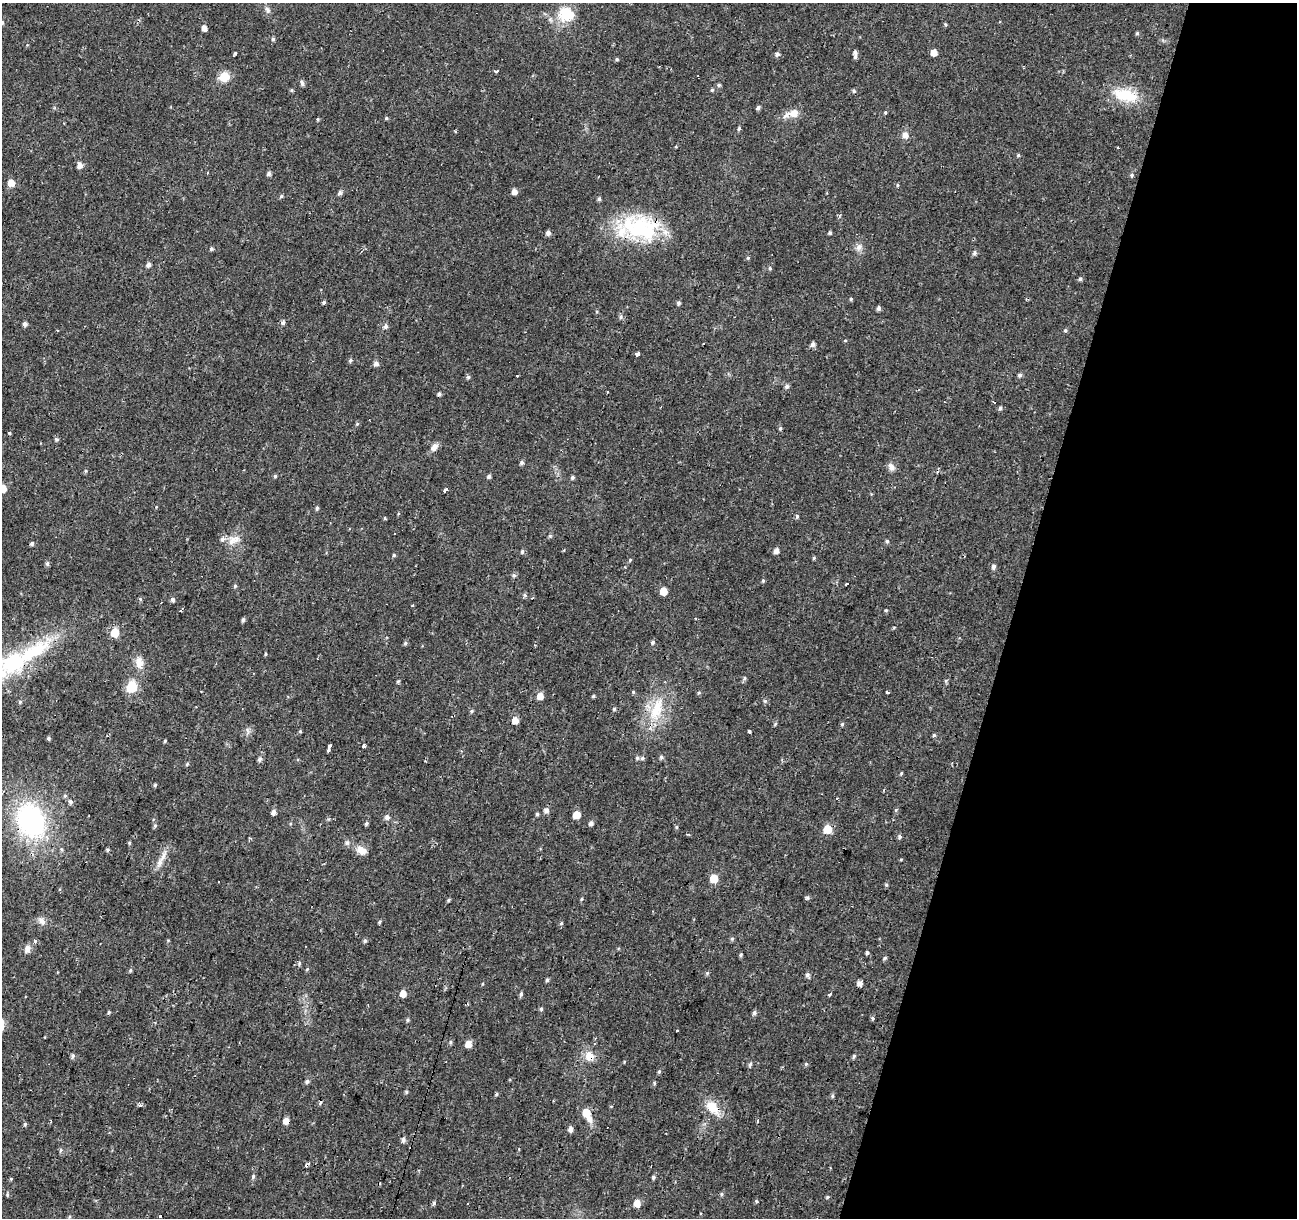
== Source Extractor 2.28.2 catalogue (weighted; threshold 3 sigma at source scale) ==
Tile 8 of 4 x 4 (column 4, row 2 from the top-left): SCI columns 3887-5181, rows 2652-3867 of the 5186 x 5364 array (HDU 1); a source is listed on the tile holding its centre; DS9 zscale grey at full resolution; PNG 1299 x 1220 px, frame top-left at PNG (2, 3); no overlay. Shown black and unused: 22% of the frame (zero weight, under 2 of 3 exposures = <1% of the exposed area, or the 3 px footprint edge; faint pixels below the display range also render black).
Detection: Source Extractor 2.28.2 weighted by HDU 2 'WHT'; one run over the whole footprint, this tile lists its part. Background 0.024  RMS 0.0033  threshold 0.015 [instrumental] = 3 sigma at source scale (4.5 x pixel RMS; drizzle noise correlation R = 1.50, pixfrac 1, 0.0396/0.0396 arcsec/px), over >= 5 px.
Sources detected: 244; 12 cosmic-ray / hot-pixel residue — not listed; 4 inside a brighter listed object's ellipse — not listed separately; the other 228 listed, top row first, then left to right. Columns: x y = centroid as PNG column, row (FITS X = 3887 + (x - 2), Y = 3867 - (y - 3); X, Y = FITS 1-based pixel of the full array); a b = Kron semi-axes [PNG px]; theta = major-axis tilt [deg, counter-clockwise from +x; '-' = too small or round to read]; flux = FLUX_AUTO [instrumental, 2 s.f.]
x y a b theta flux
267 10 10 6 -61 1.1
566 14 13 12 - 12
2 23 5 4 - 0.62
945 24 5 4 - 0.4
204 28 5 4 - 2.2
1137 33 5 4 - 0.52
273 39 5 5 - 0.52
855 52 5 5 - 0.79
235 53 4 3 - 0.41
934 53 5 5 - 2.8
777 54 5 5 - 0.87
617 59 5 4 - 0.49
497 71 4 3 - 3.5
224 77 10 9 - 5.2
302 83 8 5 -80 0.76
719 85 6 5 - 0.53
292 90 5 4 - 0.38
712 90 5 4 - 0.45
854 91 5 4 - 0.55
1125 95 35 16 -14 11
758 107 5 5 - 0.71
885 112 5 4 - 0.37
794 113 10 9 - 3.1
386 118 4 4 - 0.43
318 119 4 4 - 0.38
739 128 5 4 - 0.46
905 135 8 8 - 1.7
1118 148 3 3 - 1.7
1018 155 4 4 - 0.44
80 165 6 5 - 1.9
207 173 3 3 - 0.44
269 174 5 4 - 0.9
1132 175 5 5 - 0.59
11 183 5 5 - 3.7
897 185 4 4 - 0.41
514 192 5 5 - 2
340 193 6 5 - 0.85
281 196 5 4 - 0.51
599 199 5 4 - 0.56
640 228 48 30 -15 31
548 233 5 5 - 1.3
830 233 4 4 - 0.53
859 247 11 8 71 1.6
211 249 5 4 - 0.54
975 253 6 5 - 0.76
148 264 5 5 - 1.1
770 268 5 4 - 0.52
1080 279 5 4 - 0.68
851 299 5 4 - 0.39
324 303 5 4 - 0.51
678 303 5 4 - 0.69
879 308 5 4 - 0.97
621 317 7 5 52 0.72
283 323 6 4 84 0.74
25 324 5 4 - 1.1
385 326 7 5 74 1
1065 330 5 4 - 0.48
845 340 5 3 - 0.28
813 344 5 5 - 1.2
637 354 4 3 - 6.8
350 360 5 4 - 0.55
376 363 5 5 - 1.3
1020 375 5 5 - 0.7
468 377 5 5 - 0.6
787 387 6 5 - 0.87
607 392 3 2 - 0.52
439 394 5 4 - 0.72
944 402 3 2 - 0.59
1000 408 5 4 - 0.63
357 424 5 4 - 0.41
780 428 5 4 - 0.49
9 433 3 3 - 0.99
56 439 5 4 - 0.57
434 447 12 8 55 1.8
522 463 5 5 - 0.75
891 467 10 7 -52 1.6
86 471 5 4 - 0.4
275 476 4 4 - 0.48
489 476 5 4 - 0.73
572 477 5 5 - 0.66
2 489 5 5 - 6.9
445 489 3 3 - 9.9
317 508 5 4 - 0.56
797 516 6 4 77 0.57
384 518 4 3 - 0.53
550 536 5 4 - 0.5
222 539 7 6 - 0.97
235 539 13 10 -11 2.8
887 541 5 4 - 0.54
32 543 4 4 - 0.62
776 551 5 5 - 1.8
522 552 6 5 - 0.57
394 555 4 4 - 0.41
814 558 5 4 - 0.42
630 560 5 4 - 0.36
47 563 6 5 - 0.66
994 567 6 5 - 0.92
514 576 6 5 - 0.64
763 580 5 4 - 0.46
846 584 3 2 - 0.92
235 586 5 5 - 0.48
663 591 5 5 - 4.9
525 595 5 4 - 0.52
140 599 5 4 - 0.42
173 600 5 4 - 0.98
413 605 4 3 - 0.3
181 610 3 3 - 0.65
886 610 4 3 - 0.35
243 620 5 4 - 0.65
893 628 4 3 - 0.31
115 632 6 5 - 9
652 642 5 5 - 0.61
405 643 5 4 - 0.53
265 654 5 3 - 0.31
139 662 16 11 -84 3.2
14 663 38 24 28 27
744 678 6 5 - 0.58
398 681 5 4 - 0.41
946 681 5 5 - 0.45
132 687 6 6 - 25
633 692 4 4 - 0.36
887 692 3 3 - 2.7
540 696 5 5 - 3.5
593 696 5 4 - 0.42
765 701 6 5 - 0.58
20 702 5 4 - 0.45
614 709 5 4 - 0.41
657 710 30 16 72 12
471 711 6 4 28 0.49
515 720 5 5 - 3.3
775 724 5 4 - 0.4
842 724 5 5 - 0.47
300 731 4 4 - 0.35
749 731 3 3 - 1.5
934 735 5 4 - 0.45
49 738 5 4 - 0.48
165 741 4 3 - 0.41
364 746 3 3 - 4
329 748 6 3 75 14
661 757 5 5 - 0.6
637 758 5 5 - 0.5
642 758 5 5 - 0.62
259 759 6 5 - 0.93
187 764 6 4 18 0.42
901 773 4 3 - 0.35
155 785 5 4 - 0.43
65 796 6 5 - 0.58
71 802 6 6 - 0.81
546 810 6 5 - 1.3
896 810 6 3 71 0.39
273 812 5 5 - 1.4
537 814 4 4 - 0.48
576 815 5 5 - 5.2
387 817 7 6 - 1.2
31 820 32 24 -68 55
591 823 5 4 - 1.1
366 824 5 4 - 0.57
155 825 6 5 - 0.55
676 827 5 4 - 0.42
827 829 5 5 - 8.6
900 837 5 5 - 0.64
250 838 4 3 - 0.45
129 843 5 4 - 0.4
347 843 7 6 - 0.78
107 850 5 4 - 0.46
362 850 15 9 -38 3.1
163 857 30 5 63 2.7
714 878 6 5 - 7
886 885 5 4 - 0.4
807 897 6 4 -19 0.51
448 900 5 4 - 0.47
42 921 13 6 -48 1.6
379 922 4 4 - 0.47
561 923 5 4 - 0.4
732 939 5 5 - 0.52
168 941 5 3 - 0.29
365 941 6 5 - 0.56
27 949 11 8 61 1.7
867 953 5 4 - 0.56
741 955 4 4 - 0.49
884 958 6 3 46 0.48
299 963 7 4 -90 0.46
307 969 6 3 45 0.36
130 970 5 4 - 0.49
707 973 5 5 - 0.51
807 975 6 5 - 0.8
547 980 5 4 - 0.55
860 984 5 4 - 1.9
403 994 5 5 - 3.1
521 994 7 4 75 0.64
829 994 3 3 - 1.2
541 1009 5 5 - 0.48
109 1012 4 4 - 0.43
754 1013 6 5 - 0.77
872 1018 4 4 - 0.47
408 1020 5 5 - 0.55
450 1042 5 4 - 0.5
468 1044 5 5 - 3.5
73 1056 7 5 87 0.64
589 1056 16 13 89 3.7
854 1056 5 4 - 0.55
750 1064 6 5 - 0.61
806 1064 5 4 - 0.39
659 1072 5 4 - 0.45
307 1081 6 5 - 0.73
406 1092 6 4 -90 0.42
496 1094 5 4 - 0.45
832 1096 5 4 - 0.52
141 1105 3 3 - 6.7
712 1107 22 12 -52 6.1
586 1113 11 6 -65 7.1
51 1121 5 2 - 0.42
286 1121 5 5 - 2.6
757 1121 3 3 - 0.69
25 1124 5 4 - 0.5
570 1129 5 5 - 1.5
403 1140 6 5 - 1.1
61 1150 6 5 - 0.55
253 1177 6 4 64 0.74
653 1177 5 4 - 0.54
11 1179 5 3 - 0.29
721 1194 6 4 89 0.48
7 1195 6 4 -73 0.43
827 1197 5 4 - 0.4
756 1201 5 4 - 0.42
434 1203 6 4 82 0.61
637 1203 5 5 - 4.1
160 1216 3 3 - 1.3
Overlapping masked pixels (flux is a lower limit): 6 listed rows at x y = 640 228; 14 663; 31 820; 589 1056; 712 1107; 286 1121
Isophote crosses this tile's border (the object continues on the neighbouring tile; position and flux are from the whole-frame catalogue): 3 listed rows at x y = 2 23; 2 489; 14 663
Unlisted compact peaks at least as high as the median listed source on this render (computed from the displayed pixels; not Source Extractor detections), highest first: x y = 748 258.